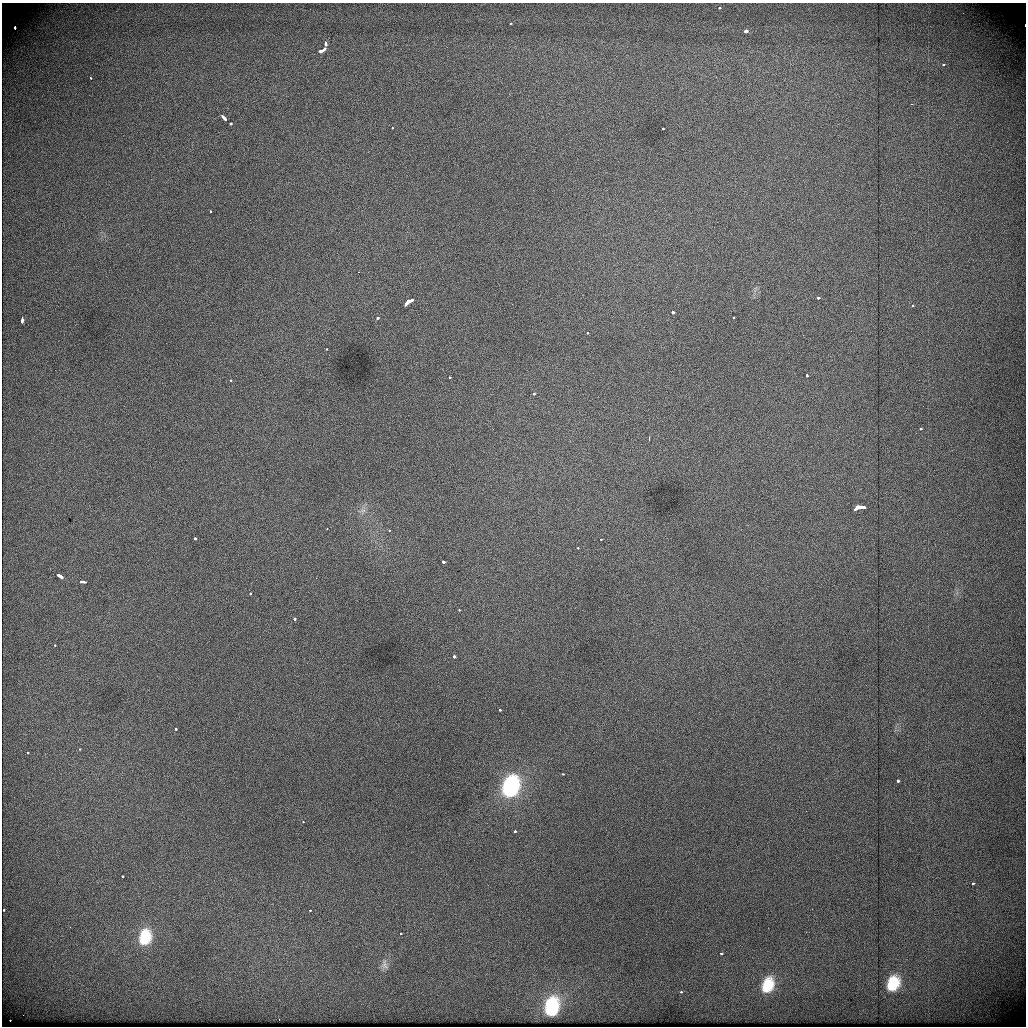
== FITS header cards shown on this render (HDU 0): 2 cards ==
NAXIS1  =                 1024          /
NAXIS2  =                 1024          /

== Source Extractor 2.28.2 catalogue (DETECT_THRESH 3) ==
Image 1024 x 1024 px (HDU 0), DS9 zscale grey, 1 PNG px = 1 image px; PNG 1028 x 1028 px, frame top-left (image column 1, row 1024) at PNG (2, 3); no overlay
Background 456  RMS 2.1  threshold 6.43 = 3 sigma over >= 5 px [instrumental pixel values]
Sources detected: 71; all 71 listed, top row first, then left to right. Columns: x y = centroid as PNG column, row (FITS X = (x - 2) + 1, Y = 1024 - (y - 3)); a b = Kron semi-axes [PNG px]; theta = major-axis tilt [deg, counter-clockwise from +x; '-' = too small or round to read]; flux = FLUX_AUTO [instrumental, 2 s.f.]
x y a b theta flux
719 8 4 3 - 330
511 23 3 3 - 350
1025 25 2 2 - 890
15 27 3 3 - 500
746 31 3 3 - 2400
325 43 5 3 - 2100
322 50 8 3 33 3500
943 64 3 3 - 460
90 78 3 3 - 320
911 104 2 2 - 440
223 117 5 3 - 2000
231 123 3 3 - 530
392 128 3 2 - 210
663 129 3 3 - 300
210 211 3 3 - 180
358 272 2 2 - 690
818 298 3 3 - 520
408 302 9 3 36 3100
912 306 3 3 - 220
672 312 3 3 - 1100
733 317 3 2 - 190
377 318 3 3 - 450
22 319 6 3 89 1300
587 333 3 2 - 320
326 349 3 2 - 200
807 375 3 3 - 350
450 377 3 3 - 410
231 380 3 2 - 300
534 394 3 3 - 570
920 428 3 3 - 430
649 439 3 2 - 130
858 507 10 4 10 6600
363 511 9 8 - 770
327 529 3 2 - 110
389 530 3 3 - 280
195 538 3 3 - 690
601 539 3 2 - 240
578 548 3 2 - 210
443 562 3 3 - 1200
60 576 5 3 - 1400
316 578 2 2 - 220
84 582 6 3 -5 1100
250 593 3 2 - 200
459 610 3 3 - 220
294 619 3 3 - 770
55 645 3 3 - 290
454 656 3 3 - 980
500 710 3 3 - 560
176 729 3 3 - 290
80 749 3 3 - 180
27 752 3 3 - 250
563 774 3 3 - 300
898 781 3 3 - 530
511 786 22 16 70 17000
303 822 3 3 - 200
515 831 3 3 - 420
123 877 3 3 - 330
973 883 3 2 - 410
4 910 3 3 - 310
310 910 3 2 - 340
401 933 3 3 - 240
145 937 17 12 75 4200
721 953 4 3 - 310
384 965 18 10 -82 1200
893 983 19 14 68 4900
768 985 16 11 70 3600
681 992 3 3 - 360
552 1006 16 11 77 8700
23 1015 2 2 - 100
10 1020 2 2 - 130
279 1020 3 2 - 200
At the frame edge (FLAGS 8, measured only in part): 1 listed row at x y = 1025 25